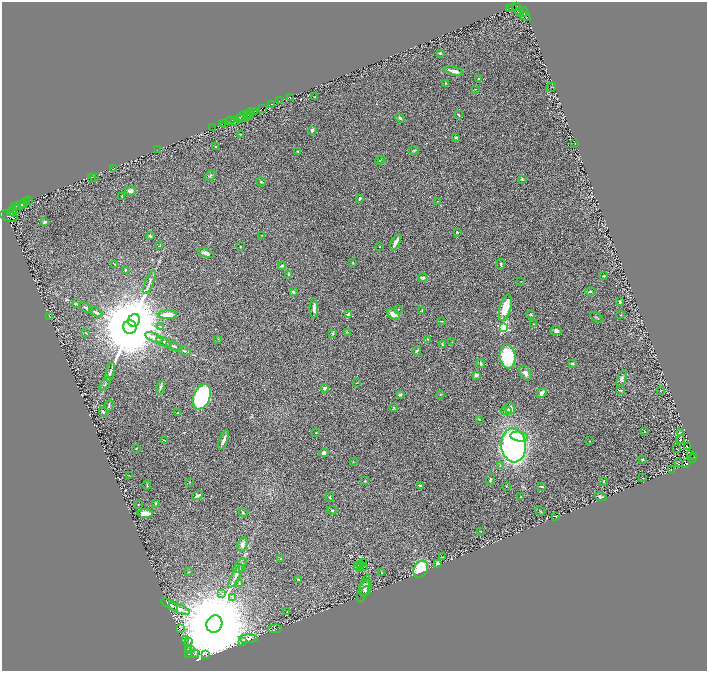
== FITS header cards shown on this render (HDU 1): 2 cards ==
NAXIS1  =                 1410
NAXIS2  =                 1337

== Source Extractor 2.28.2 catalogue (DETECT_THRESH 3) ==
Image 1410 x 1337 px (HDU 1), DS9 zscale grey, zoomed out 1/2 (1 PNG px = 2 x 2 image px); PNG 709 x 673 px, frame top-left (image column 2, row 1337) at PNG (2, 2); each listed source drawn as its Kron ellipse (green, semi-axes under 4 px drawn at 4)
Background 0.135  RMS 0.018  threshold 0.0546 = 3 sigma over >= 5 px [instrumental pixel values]
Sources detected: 255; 34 cannot appear on this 1/2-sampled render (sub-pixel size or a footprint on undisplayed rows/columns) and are neither listed nor drawn; the other 221 listed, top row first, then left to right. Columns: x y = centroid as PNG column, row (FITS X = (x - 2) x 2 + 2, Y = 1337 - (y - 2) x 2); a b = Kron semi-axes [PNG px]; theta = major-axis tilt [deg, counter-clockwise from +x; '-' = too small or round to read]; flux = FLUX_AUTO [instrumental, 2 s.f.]
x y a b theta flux
516 6 4 2 - 35
512 7 2 1 - 21
509 8 2 2 - 24
520 12 4 2 - 44
524 12 4 2 - 120
525 16 6 3 -27 72
440 53 2 2 - 5.7
454 71 10 3 -14 17
479 78 3 2 - 2.6
446 84 3 2 - 4
551 87 5 2 - 1.3
475 89 2 1 - 1.1
315 97 2 2 - 1.9
290 98 2 2 - 4.4
279 101 2 1 - 11
272 104 3 2 - 62
262 108 3 2 - 77
254 111 2 2 - 14
252 112 4 2 - 30
247 114 2 1 - 23
250 115 2 1 - 2.5
458 115 2 2 - 3.5
242 116 5 3 - 73
247 117 2 1 - 28
248 117 2 1 - 39
400 118 5 3 - 4.6
239 119 4 2 - 65
230 121 4 2 - 260
235 121 2 1 - 0.2
225 123 4 2 - 140
222 124 2 1 - 18
213 127 2 1 - 2.5
312 130 3 3 - 14
240 134 2 1 - 2
456 137 3 2 - 4.3
575 144 3 2 - 1.3
216 147 3 2 - 3.3
157 150 3 3 - 2.1
414 150 5 3 - 4.9
298 151 3 2 - 2.9
382 160 2 2 - 1.7
379 161 3 2 - 3.3
113 168 2 1 - 1.6
210 175 6 3 49 4.7
91 177 3 2 - 1.2
95 177 2 1 - 0.92
522 179 3 3 - 4
261 182 5 3 - 4.3
130 191 5 4 - 13
122 196 2 2 - 2.8
360 198 3 3 - 6.2
27 201 2 1 - 15
29 201 2 1 - 19
437 201 2 1 - 1.1
23 203 3 2 - 82
20 205 5 4 - 160
14 207 3 2 - 150
16 209 3 1 - 22
13 211 5 3 - 130
11 213 2 1 - 77
9 216 9 5 -16 300
45 222 3 2 - 6.1
457 232 3 2 - 4.9
262 235 2 2 - 1.9
150 236 3 3 - 4.1
395 242 9 3 63 28
160 245 3 2 - 3.1
240 246 2 2 - 2.1
380 247 2 2 - 1.6
205 253 8 3 -20 11
353 263 4 2 - 1.8
501 264 5 3 - 4.1
115 265 2 2 - 2.6
282 266 4 3 - 5.7
125 270 3 2 - 3.2
289 274 2 2 - 4.6
604 276 3 1 - 3
423 278 5 4 - 6.4
521 281 3 1 - 1.2
149 282 13 3 68 12
590 291 5 3 - 3.6
293 292 3 3 - 8.1
620 301 4 3 - 3.9
77 304 4 3 - 2.4
505 307 13 5 74 66
86 308 7 3 -23 5.6
314 308 10 3 89 12
399 309 2 2 - 1.7
422 311 4 2 - 4.1
96 312 7 3 -25 10
393 314 7 5 -31 19
530 314 4 3 - 2.7
167 315 9 4 1 40
349 315 2 2 - 57
621 315 3 2 - 1.6
50 317 3 1 - 1.9
597 317 7 2 -32 3.3
134 320 6 5 - 8200
442 321 4 2 - 2.2
533 324 2 1 - 1.4
160 326 3 3 - 2.7
130 327 7 6 - 67000
503 327 3 3 - 420
556 331 5 4 - 8.7
347 332 3 3 - 3.1
85 333 2 2 - 1.4
333 333 3 3 - 4.6
154 338 9 3 -24 25
218 339 3 2 - 1.4
428 339 3 2 - 2.4
164 342 8 3 -23 10
452 342 2 1 - 1.1
442 345 4 3 - 3.1
174 346 8 3 -25 6.7
184 351 6 2 -18 3.6
417 351 4 2 - 4
507 356 12 8 -83 210
572 363 3 3 - 7
481 364 4 3 - 4.5
110 372 10 3 77 8.2
526 373 8 5 -56 14
476 375 4 4 - 11
622 378 9 4 69 11
357 383 2 2 - 1.1
105 384 7 3 56 5
160 387 7 3 73 7.7
325 388 4 4 - 6
621 390 4 3 - 4.2
660 390 3 2 - 2.1
542 393 6 4 41 13
440 394 3 2 - 2
400 395 4 3 - 3.4
202 397 13 8 68 450
109 406 6 3 74 5.2
394 408 4 3 - 2.9
510 408 6 5 - 16
506 411 5 4 - 7.4
103 412 5 3 - 5.5
177 413 2 2 - 4.8
479 419 2 1 - 1.4
644 432 3 2 - 1.3
680 432 3 2 - 1.4
316 433 3 2 - 2.1
519 437 9 5 -10 49
164 440 4 2 - 1.9
224 440 10 3 70 14
680 440 4 3 - 2.1
590 441 3 2 - 1.8
513 445 17 12 -84 1100
687 446 2 1 - 0.84
136 448 2 2 - 1.8
676 449 2 1 - 1.2
324 453 4 3 - 11
691 455 2 1 - 1
694 457 3 2 - 15
693 458 3 2 - 3.1
643 459 3 2 - 2.2
353 462 3 2 - 1.1
679 463 3 1 - 1.1
686 464 3 2 - 10
500 466 4 3 - 3.2
671 470 3 1 - 1
129 475 2 1 - 0.92
643 478 2 1 - 0.92
490 479 6 3 86 5.6
365 481 2 2 - 2.4
604 481 4 2 - 2.2
190 482 2 2 - 2.4
147 485 4 2 - 3.4
420 486 3 2 - 6.2
507 486 3 2 - 1.9
542 487 4 2 - 3.7
197 495 6 2 30 11
330 497 5 3 - 3.1
521 497 2 2 - 2.4
600 497 6 4 -13 7.2
156 503 2 2 - 12
138 504 2 2 - 2.2
332 510 5 3 - 4
540 511 5 2 - 2.3
243 513 4 3 - 3.8
145 514 8 4 0 38
556 516 2 2 - 1.9
481 532 2 2 - 1.6
243 544 7 4 75 15
442 557 3 2 - 2
281 558 3 3 - 3.4
364 562 3 1 - 0.58
438 563 3 3 - 5.6
361 564 2 1 - 6.3
358 565 4 2 - 0.8
240 566 9 4 48 9.2
363 567 2 1 - 2.1
242 568 4 3 - 3.2
359 568 5 2 - 0.54
421 569 9 6 60 180
189 572 3 2 - 1.7
381 572 3 2 - 2
236 576 13 4 61 15
298 579 3 2 - 3.2
239 583 3 3 - 3
365 588 9 5 62 11
364 589 14 5 72 11
366 591 6 3 26 4.6
222 593 4 2 - 3.8
233 598 4 3 - 4.9
169 604 9 4 -30 11
179 609 11 3 -22 22
287 612 2 2 - 1.5
214 624 9 8 - 110000
181 628 3 2 - 1.6
275 629 7 3 2 3.3
185 639 3 2 - 2.1
248 639 9 4 2 17
189 642 4 3 - 4
243 642 4 2 - 2.6
188 649 3 2 - 2.4
190 649 3 2 - 2.6
189 654 2 1 - 1.2
195 654 4 2 - 2
206 654 3 2 - 2.6
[34 sub-pixel or undisplayed-footprint detections neither listed nor drawn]